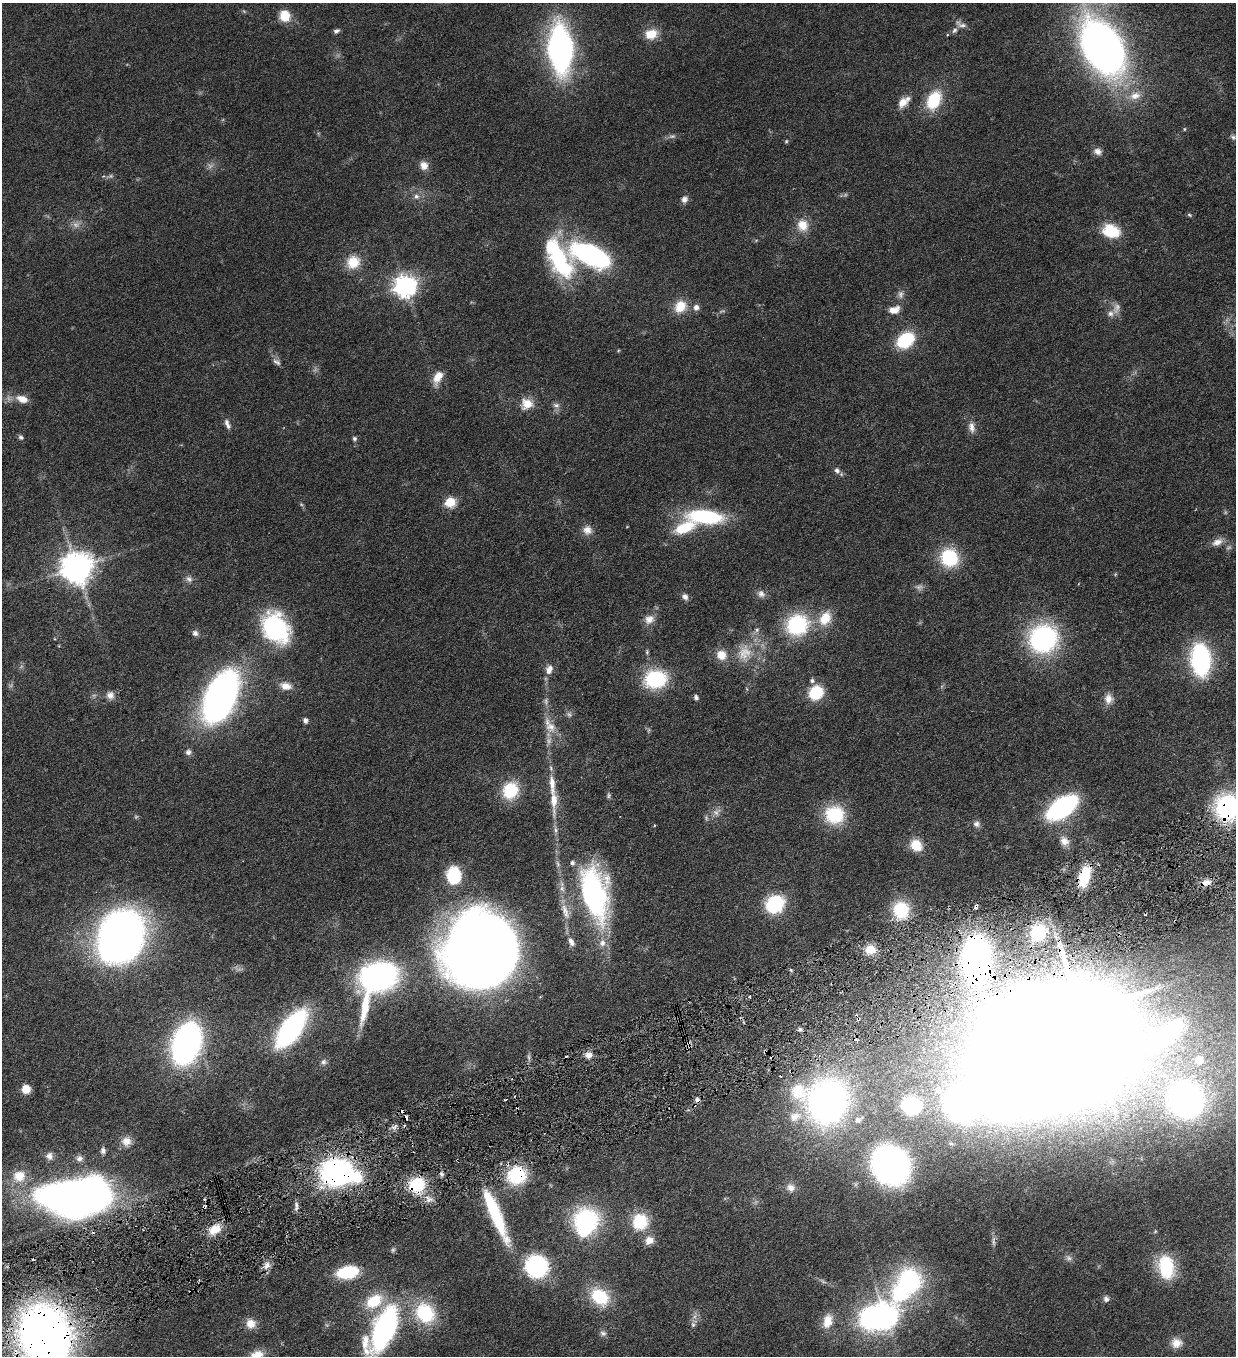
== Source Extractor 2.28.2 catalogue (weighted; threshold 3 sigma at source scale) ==
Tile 7 of 4 x 4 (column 3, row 2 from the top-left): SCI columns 2751-3984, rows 2712-4065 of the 5372 x 5421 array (HDU 1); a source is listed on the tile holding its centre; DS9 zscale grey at full resolution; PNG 1238 x 1358 px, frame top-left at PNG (2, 3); no overlay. Shown black and unused: <1% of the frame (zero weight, under 3 of 6 exposures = <1% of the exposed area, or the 3 px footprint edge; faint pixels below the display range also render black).
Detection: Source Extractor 2.28.2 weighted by HDU 2 'WHT'; one run over the whole footprint, this tile lists its part. Background 0.0454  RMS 0.0039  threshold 0.0159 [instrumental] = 3 sigma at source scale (4.09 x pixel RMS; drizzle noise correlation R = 1.36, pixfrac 0.8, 0.05/0.05 arcsec/px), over >= 5 px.
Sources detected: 208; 17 too faint to see at this stretch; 9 inside a brighter object's white glare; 10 cosmic-ray / hot-pixel residue — not listed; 10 inside a brighter listed object's ellipse — not listed separately; the other 162 listed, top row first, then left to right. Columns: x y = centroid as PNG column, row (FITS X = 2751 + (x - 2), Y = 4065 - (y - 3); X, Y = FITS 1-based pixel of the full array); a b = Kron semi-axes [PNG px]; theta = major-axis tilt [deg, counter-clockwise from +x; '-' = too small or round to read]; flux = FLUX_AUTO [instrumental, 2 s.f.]
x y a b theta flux
285 16 11 9 -78 7.9
961 25 17 7 -27 1.9
955 30 9 6 55 1
336 31 7 5 21 0.94
651 34 15 12 14 6
1102 47 44 26 -60 270
560 49 28 14 -85 170
1135 96 17 11 11 4.6
934 100 21 14 63 16
904 102 17 10 43 4
1184 129 5 4 - 0.42
672 136 10 6 1 1.1
1233 137 9 6 -28 0.99
786 141 5 4 - 0.44
1098 151 11 8 -23 2
424 165 11 10 - 2.9
416 196 8 7 - 1.5
684 199 10 8 66 1.7
1189 215 6 5 - 0.56
802 225 16 15 - 5.7
1111 231 19 13 -18 12
591 255 25 12 -24 120
559 259 48 21 -64 41
353 262 16 14 40 8.1
405 286 8 7 - 280
901 294 11 8 83 1.6
680 307 17 14 48 6.8
696 307 8 7 - 1.8
894 310 13 8 15 3.7
1110 313 10 8 4 1.7
905 340 15 11 40 24
277 362 12 7 -34 1.4
438 377 18 9 65 4.9
22 399 14 8 -18 4.2
527 404 13 11 27 5.8
556 405 10 7 -8 1.4
227 424 14 6 -68 1.7
971 427 15 8 -82 2.5
21 437 7 5 -53 0.82
354 439 6 5 - 0.79
837 470 8 7 - 1.4
450 502 6 5 - 23
301 504 6 4 -45 0.49
705 517 36 13 -6 35
684 527 23 11 25 13
587 530 12 12 - 3
1217 542 16 9 27 2.7
949 557 15 14 - 24
76 567 10 9 - 670
189 579 10 8 -43 1.5
761 594 11 9 -42 1.9
685 597 8 7 - 1.5
825 618 20 14 58 8.4
649 619 14 11 38 3.1
797 625 21 19 24 33
275 628 32 23 -57 44
757 630 7 5 69 0.95
195 633 8 7 - 1.3
1043 638 25 22 28 65
744 653 26 20 76 10
721 655 13 12 - 4.9
1200 660 21 13 -84 70
549 669 13 8 70 2.8
655 679 19 15 7 30
812 681 7 6 - 0.94
286 686 16 10 -13 3.7
747 689 6 4 -71 0.37
816 693 12 10 43 18
110 695 11 10 - 2.3
220 697 34 18 68 210
696 697 6 5 - 1
1109 699 14 11 86 3.2
546 701 9 6 -89 1.1
305 720 6 5 - 1.2
551 727 17 14 -48 5
649 730 6 4 89 0.58
188 752 9 8 - 1.3
510 790 18 15 63 15
608 796 8 5 74 0.68
553 800 38 9 -89 8.2
1062 807 21 11 35 85
1227 807 21 18 89 60
716 813 10 7 -44 1.8
834 815 20 19 - 20
976 824 9 8 - 1.4
1064 841 14 11 -55 3.5
916 845 13 11 -45 6.7
454 875 15 13 -87 18
1084 877 23 11 74 17
1206 882 14 9 3 3
562 888 9 7 -88 1.6
595 893 63 29 -78 71
775 904 11 10 - 40
976 906 5 3 - 1.4
901 910 19 17 -87 16
565 911 26 9 -71 4.8
1038 932 19 17 63 14
121 936 42 37 84 200
570 940 8 7 - 1.5
480 949 56 52 78 590
870 949 13 11 1 5.5
976 959 27 15 -89 200
791 970 5 3 - 0.48
378 976 31 23 18 98
365 1006 48 9 80 12
1081 1013 13 11 -79 3300
858 1019 4 4 - 0.61
291 1028 28 12 55 98
800 1029 5 5 - 0.84
186 1043 25 16 74 170
688 1043 8 3 73 0.87
765 1052 5 4 - 0.59
588 1055 10 8 3 2.4
1199 1060 7 7 - 6.1
323 1062 8 7 - 1.2
26 1089 8 8 - 4.9
1185 1100 31 28 -45 120
828 1102 43 37 73 150
911 1106 14 12 -28 40
394 1127 11 4 40 1.1
126 1141 12 11 - 3
951 1143 7 5 -38 0.71
103 1150 8 5 -90 1.1
49 1156 9 8 - 1.8
79 1158 9 8 - 1.4
891 1165 24 21 -48 190
336 1172 25 22 4 90
442 1174 6 5 - 0.87
516 1175 22 21 - 19
19 1176 16 15 - 7.2
417 1185 19 17 22 16
791 1188 12 11 - 2.8
72 1196 44 20 2 250
204 1199 3 3 - 0.56
428 1199 12 8 -49 2.8
296 1205 10 6 -83 1.4
204 1207 4 4 - 0.64
495 1215 63 12 -67 30
586 1221 25 22 71 50
640 1222 16 15 - 16
214 1230 18 12 37 6.6
649 1240 12 10 29 3.4
993 1241 15 5 -88 1.4
1069 1258 9 9 - 1.4
267 1265 11 8 55 2.4
536 1266 15 14 - 58
1166 1267 25 16 -80 21
347 1272 18 10 10 24
910 1280 26 23 -47 41
600 1297 20 15 -37 18
1106 1299 9 8 - 1.3
374 1301 22 15 34 13
425 1313 27 23 -50 22
885 1316 9 8 - 340
828 1321 18 11 75 5.9
251 1324 13 12 - 4
693 1325 7 6 - 1
384 1329 33 15 66 100
603 1333 9 7 -17 1.3
45 1336 45 35 -71 360
1176 1343 14 12 3 3.9
257 1355 19 11 17 5.4
Overlapping masked pixels (flux is a lower limit): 13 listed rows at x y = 1227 807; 1084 877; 976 906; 480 949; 976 959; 858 1019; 688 1043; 765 1052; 336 1172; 516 1175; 417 1185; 204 1207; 45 1336
Isophote crosses this tile's border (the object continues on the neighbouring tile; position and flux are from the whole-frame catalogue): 5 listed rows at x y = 1102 47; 1227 807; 384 1329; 45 1336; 257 1355